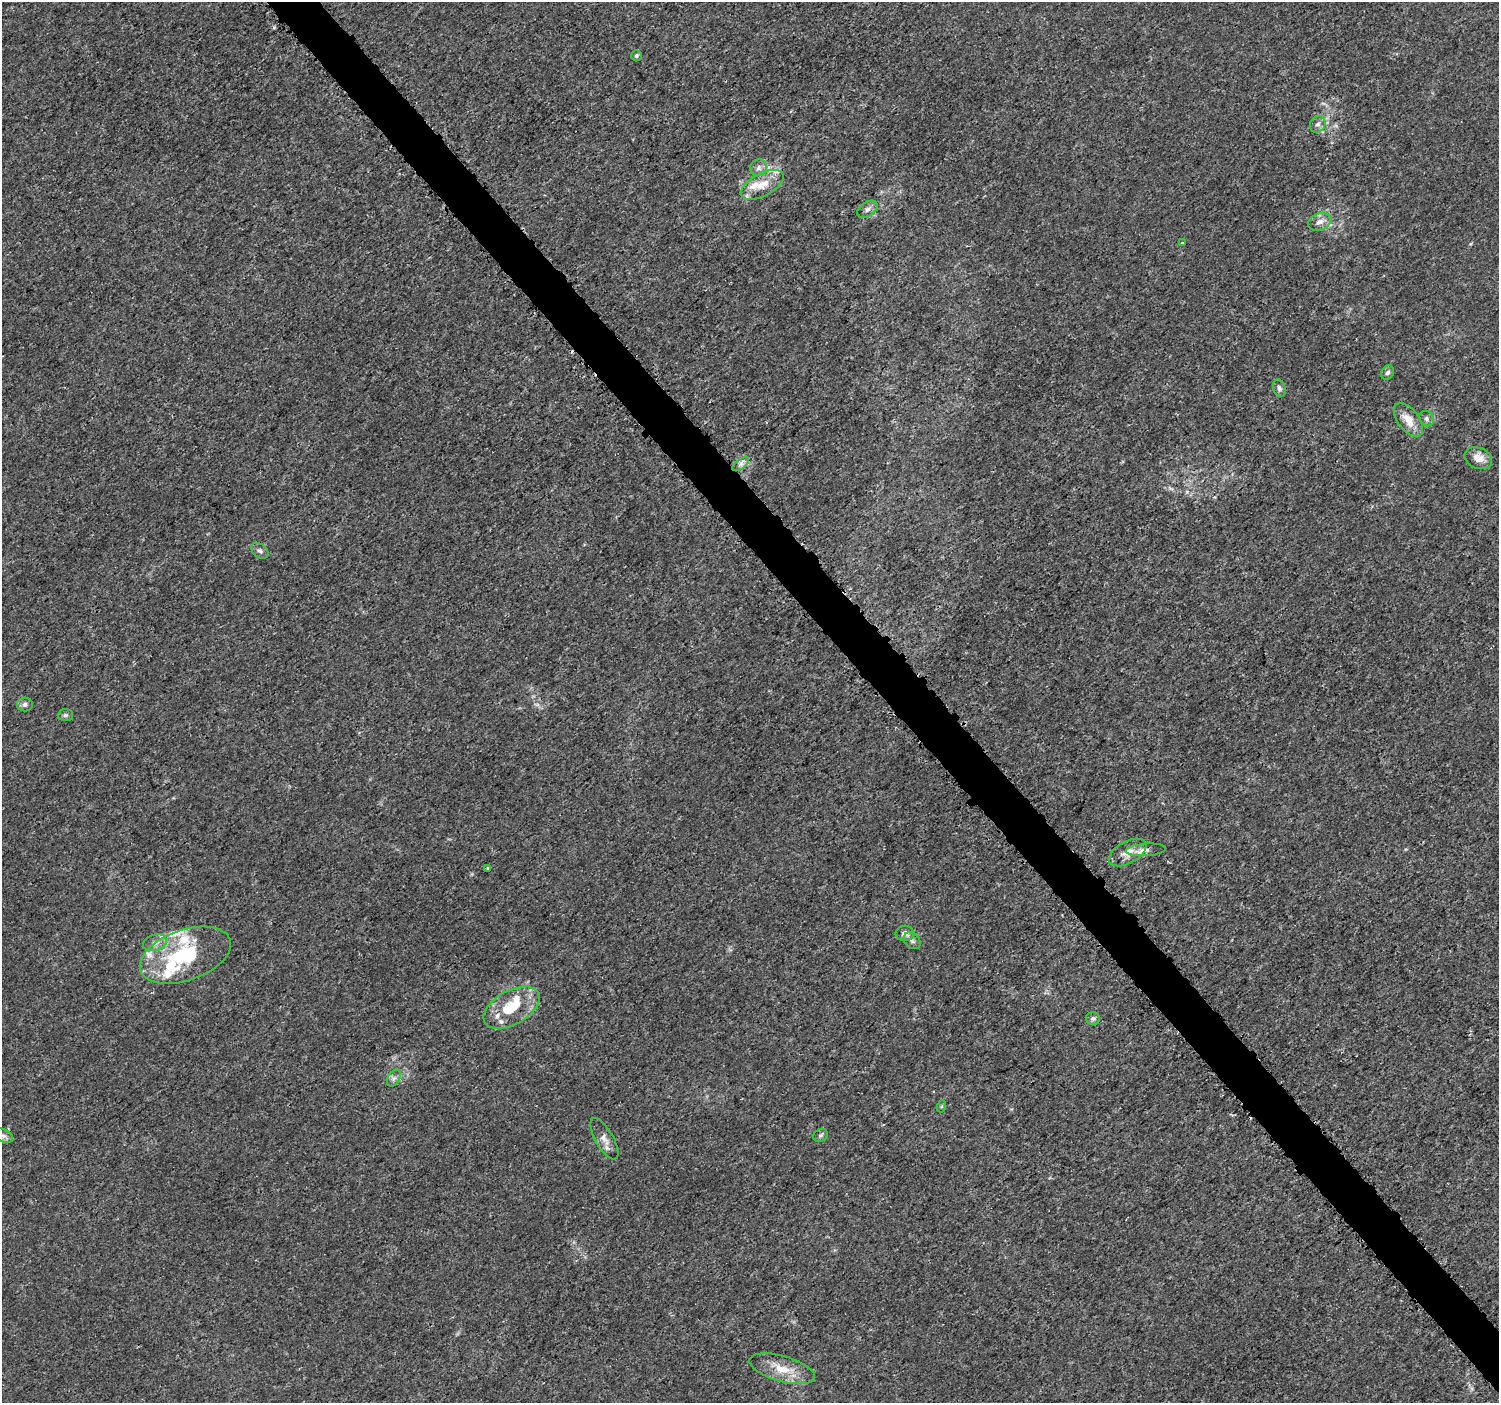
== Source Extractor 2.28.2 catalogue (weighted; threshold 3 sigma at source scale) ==
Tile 6 of 4 x 4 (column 2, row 2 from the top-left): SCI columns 1519-3015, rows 2965-4365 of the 6038 x 5992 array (HDU 1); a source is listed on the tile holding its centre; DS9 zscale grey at full resolution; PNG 1501 x 1405 px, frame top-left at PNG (2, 2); each listed source drawn as its Kron ellipse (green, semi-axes under 4 px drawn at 4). Shown black and unused: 4% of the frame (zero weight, under 3 of 5 exposures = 2% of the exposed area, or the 3 px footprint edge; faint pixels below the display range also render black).
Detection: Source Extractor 2.28.2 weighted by HDU 2 'WHT'; one run over the whole footprint, this tile lists its part. Background 0.00153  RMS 7.0e-04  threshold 0.00316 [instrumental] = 3 sigma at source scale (4.5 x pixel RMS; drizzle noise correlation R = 1.50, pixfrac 1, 0.0396/0.0396 arcsec/px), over >= 5 px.
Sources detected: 46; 2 cosmic-ray / hot-pixel residue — neither listed nor drawn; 13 inside a brighter listed object's ellipse — not listed separately; the other 31 listed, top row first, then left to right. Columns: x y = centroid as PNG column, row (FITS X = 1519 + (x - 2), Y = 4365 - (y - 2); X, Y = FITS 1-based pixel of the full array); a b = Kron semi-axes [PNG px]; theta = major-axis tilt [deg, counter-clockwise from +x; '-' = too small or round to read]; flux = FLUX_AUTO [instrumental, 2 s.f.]
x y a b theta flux
636 55 5 5 - 0.12
1318 124 9 7 57 0.28
758 168 8 8 - 0.29
762 185 23 11 28 1.2
867 209 11 7 33 0.31
1319 222 12 8 23 0.45
1182 243 3 2 - 0.095
1388 373 7 6 - 0.2
1279 388 9 6 -73 0.2
1427 419 8 7 - 0.21
1408 420 19 10 -53 1.1
1478 458 14 10 -23 0.72
741 464 10 5 37 0.26
260 551 10 6 -38 0.21
25 704 8 7 - 0.22
65 715 7 6 - 0.15
1146 850 20 6 3 0.4
1128 852 21 11 29 0.84
488 868 3 3 - 0.14
905 933 9 8 - 0.39
912 941 9 7 -41 0.23
155 943 12 8 16 0.41
185 955 47 25 19 5.9
512 1008 31 17 29 2.6
1093 1019 7 6 - 0.17
394 1078 9 6 60 0.23
942 1106 6 4 70 0.087
821 1135 8 6 32 0.14
3 1136 10 6 -24 0.25
604 1139 23 9 -60 0.57
782 1369 34 12 -16 1.6
Isophote crosses this tile's border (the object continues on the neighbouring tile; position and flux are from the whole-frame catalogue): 1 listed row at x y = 3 1136